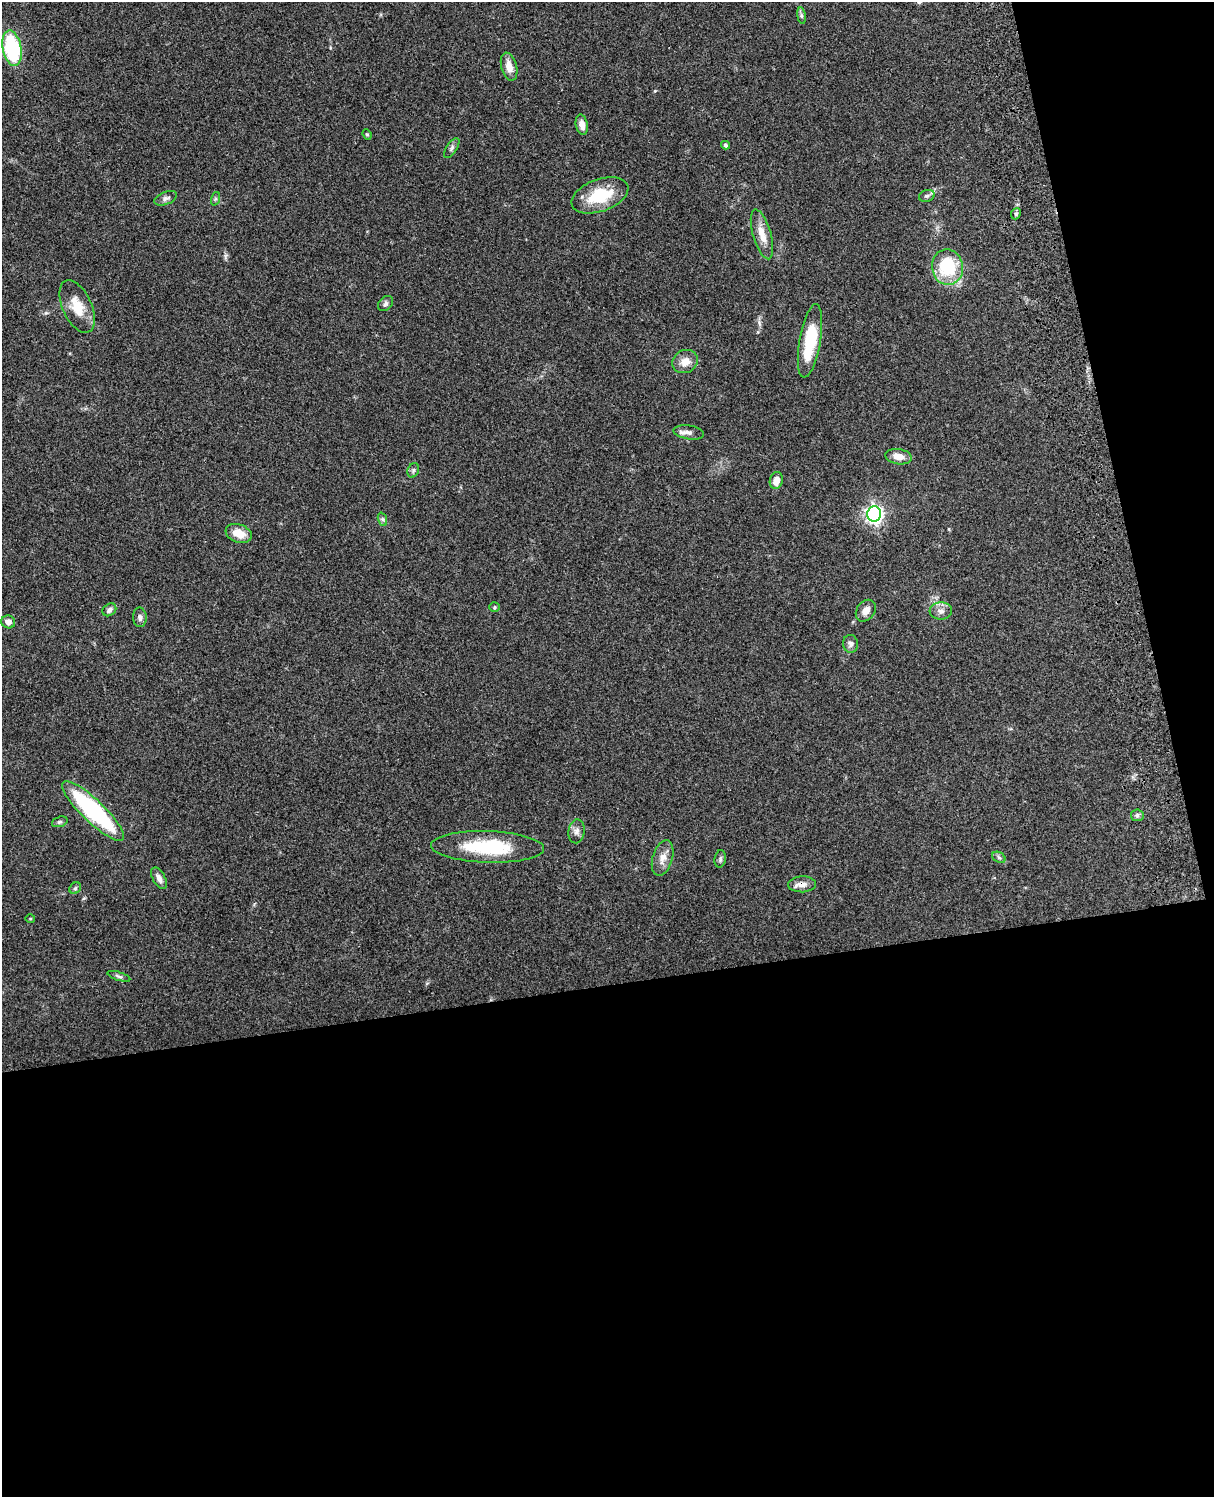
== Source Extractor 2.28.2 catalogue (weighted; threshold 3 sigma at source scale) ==
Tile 12 of 4 x 3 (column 4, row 3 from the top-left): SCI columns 3756-4967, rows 165-1659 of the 5088 x 4928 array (HDU 1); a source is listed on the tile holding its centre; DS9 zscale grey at full resolution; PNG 1216 x 1499 px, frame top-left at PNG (2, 2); each listed source drawn as its Kron ellipse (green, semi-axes under 4 px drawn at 4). Shown black and unused: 39% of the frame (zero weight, under 3 of 4 exposures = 6% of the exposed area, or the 3 px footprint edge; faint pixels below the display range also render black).
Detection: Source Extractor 2.28.2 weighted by HDU 2 'WHT'; one run over the whole footprint, this tile lists its part. Background 0.0884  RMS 0.0061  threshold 0.0275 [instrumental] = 3 sigma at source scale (4.5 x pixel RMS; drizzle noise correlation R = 1.50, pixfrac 1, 0.05/0.05 arcsec/px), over >= 5 px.
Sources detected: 46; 1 inside a brighter listed object's ellipse — not listed separately; the other 45 listed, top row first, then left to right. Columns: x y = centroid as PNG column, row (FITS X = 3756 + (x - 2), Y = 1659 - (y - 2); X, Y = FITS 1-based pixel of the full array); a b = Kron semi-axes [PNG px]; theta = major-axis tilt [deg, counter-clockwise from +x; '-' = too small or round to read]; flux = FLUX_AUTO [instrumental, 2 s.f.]
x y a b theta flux
801 16 8 4 -81 1.2
12 48 18 9 -79 54
509 67 14 8 -76 6
582 125 10 6 -79 3.9
367 134 5 4 - 0.77
726 145 4 4 - 0.99
452 148 11 5 57 1.6
600 195 30 16 20 24
927 196 8 6 18 1.6
166 198 12 6 22 2.2
215 199 7 4 71 0.97
1016 214 6 4 68 1.2
762 234 26 9 -74 8.2
947 267 18 15 -81 31
385 304 8 6 46 1.7
77 307 28 14 -65 13
810 341 37 10 80 29
685 362 13 11 27 6.2
689 432 15 7 -9 2.5
899 457 13 7 -9 5.5
413 470 7 5 69 1.2
776 480 9 6 76 5.8
874 514 7 7 - 230
382 519 7 4 -70 1.2
239 533 13 9 -19 8.2
495 607 5 4 - 0.82
109 610 7 6 - 2.1
866 611 12 9 53 4.3
941 611 11 8 3 3.4
140 617 10 7 -86 2.1
8 622 7 6 - 3.3
851 644 9 7 -85 2.2
93 811 41 11 -44 80
1137 815 6 6 - 1.3
60 822 8 5 19 1.2
577 831 12 8 81 2.8
488 847 56 16 -2 43
999 857 7 5 -31 1.2
663 858 18 10 74 5.5
720 859 9 5 82 1.2
159 878 12 6 -60 3.2
802 884 14 8 2 4.3
75 888 6 5 - 1.1
30 919 5 3 - 0.61
119 976 12 4 -17 1.4
Overlapping masked pixels (flux is a lower limit): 1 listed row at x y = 802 884